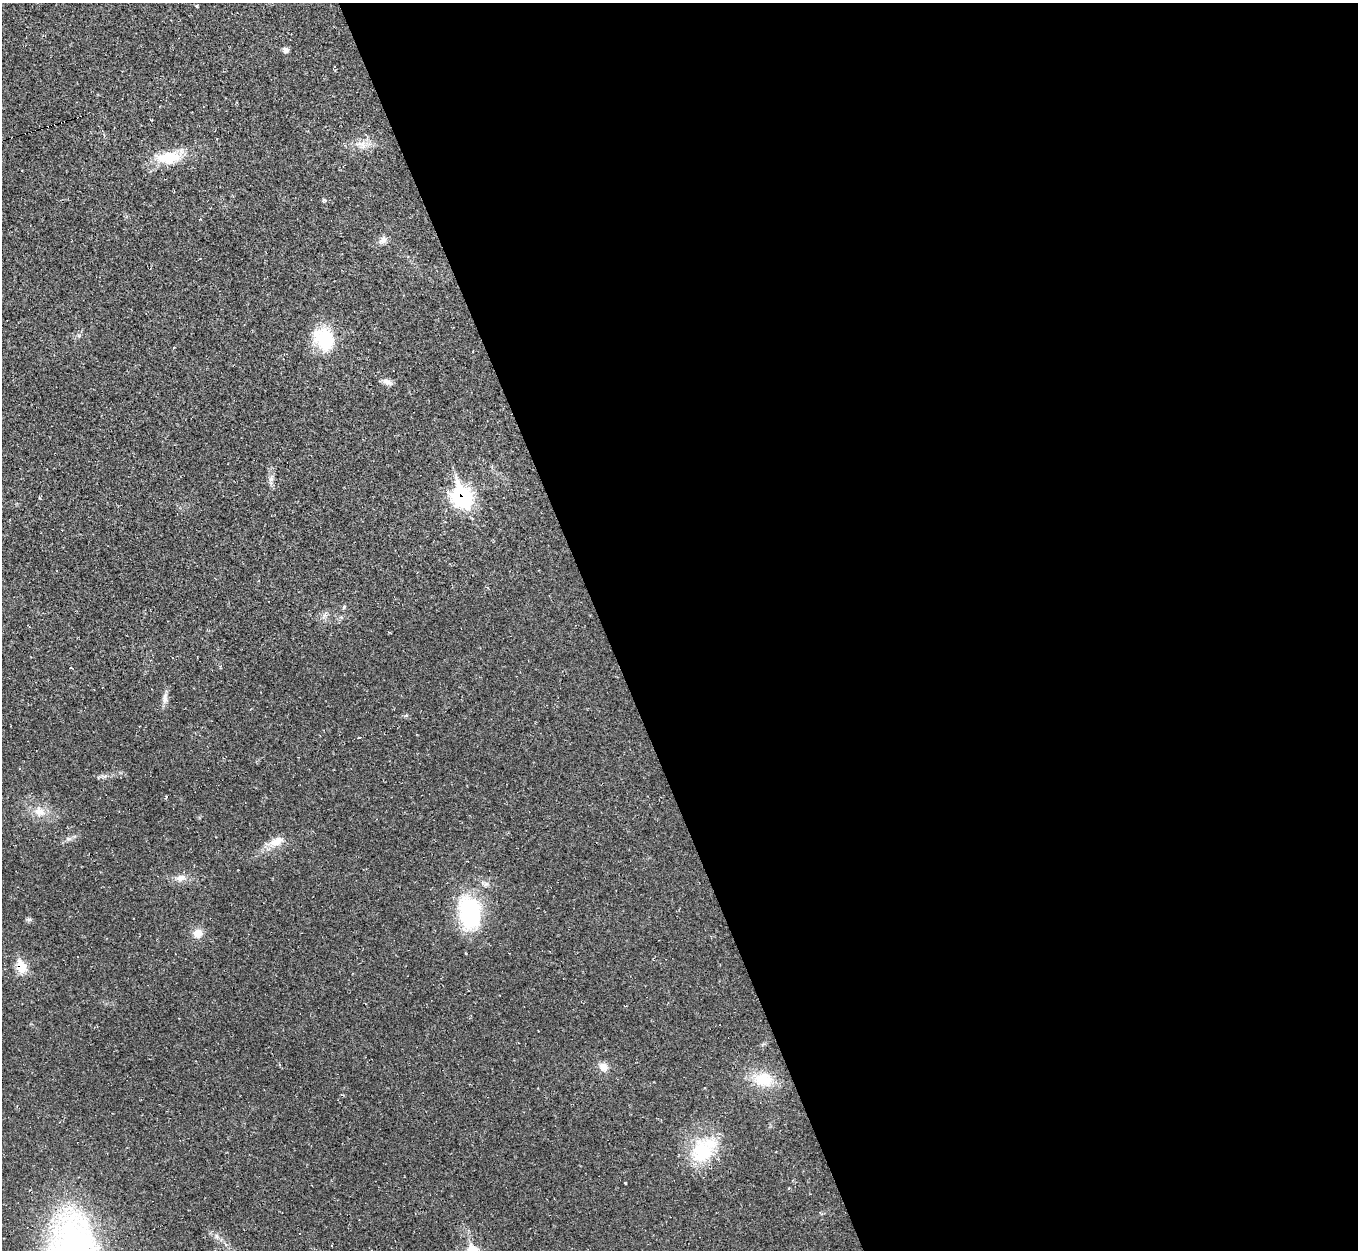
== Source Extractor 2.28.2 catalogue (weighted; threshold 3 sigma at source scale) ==
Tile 8 of 4 x 4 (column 4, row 2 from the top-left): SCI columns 4070-5425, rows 2643-3890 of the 5425 x 5410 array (HDU 1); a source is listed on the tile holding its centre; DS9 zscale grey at full resolution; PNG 1360 x 1252 px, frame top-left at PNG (2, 3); no overlay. Shown black and unused: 56% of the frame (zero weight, under 2 of 3 exposures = <1% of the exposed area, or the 3 px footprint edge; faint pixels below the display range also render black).
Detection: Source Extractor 2.28.2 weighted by HDU 2 'WHT'; one run over the whole footprint, this tile lists its part. Background 0.0453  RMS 0.0067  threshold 0.03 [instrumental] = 3 sigma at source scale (4.5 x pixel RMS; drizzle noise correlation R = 1.50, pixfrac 1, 0.05/0.05 arcsec/px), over >= 5 px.
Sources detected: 27; all 27 listed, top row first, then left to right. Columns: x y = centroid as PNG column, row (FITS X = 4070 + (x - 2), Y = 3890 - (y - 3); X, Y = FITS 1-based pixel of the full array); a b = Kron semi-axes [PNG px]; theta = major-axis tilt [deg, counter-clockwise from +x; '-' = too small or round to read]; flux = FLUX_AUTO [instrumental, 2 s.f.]
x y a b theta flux
196 6 4 3 - 0.68
286 50 6 5 - 2.8
363 145 13 8 -85 4.6
169 157 31 14 4 22
383 240 10 9 - 3.4
324 339 24 19 -64 36
387 382 14 7 -24 3.2
271 479 9 6 64 2.4
462 497 12 9 -70 160
344 607 6 4 49 0.81
324 616 11 5 47 2.2
165 698 17 7 81 3.8
359 738 3 2 - 0.68
166 797 4 3 - 1
39 812 16 12 -29 8.5
69 839 9 5 19 2.1
278 840 18 12 38 8
181 878 13 8 9 4.7
470 913 40 26 -79 59
29 919 7 4 18 1.2
198 933 11 11 - 6.3
21 967 7 6 - 27
603 1067 10 8 -37 5.9
763 1080 26 20 -2 20
703 1151 33 31 57 39
217 1236 7 4 -89 1.4
332 1245 3 2 - 0.51
Overlapping masked pixels (flux is a lower limit): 2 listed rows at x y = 462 497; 21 967
Unlisted compact peaks at least as high as the median listed source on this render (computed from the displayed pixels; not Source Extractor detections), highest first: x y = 625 1183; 324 200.